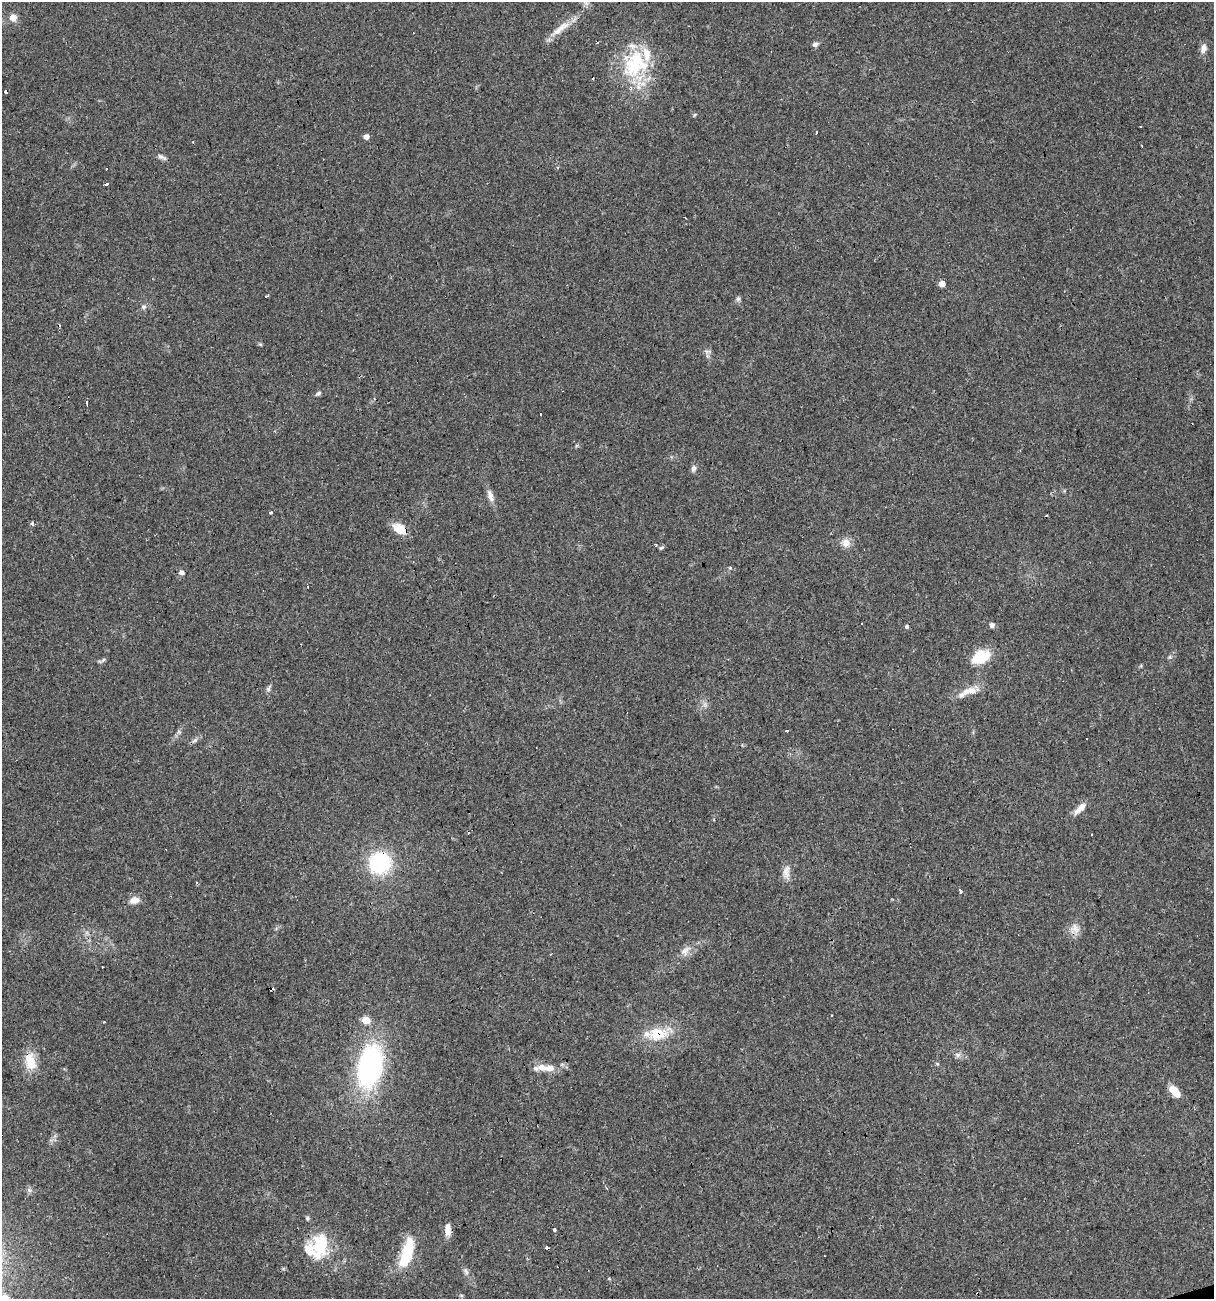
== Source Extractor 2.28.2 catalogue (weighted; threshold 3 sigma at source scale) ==
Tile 6 of 4 x 4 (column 2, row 2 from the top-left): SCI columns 1258-2469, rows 2594-3890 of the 4989 x 5186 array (HDU 1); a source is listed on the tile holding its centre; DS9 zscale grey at full resolution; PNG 1216 x 1301 px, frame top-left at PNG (2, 2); no overlay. Shown black and unused: <1% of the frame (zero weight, under 3 of 4 exposures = <1% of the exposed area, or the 3 px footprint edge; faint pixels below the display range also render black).
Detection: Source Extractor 2.28.2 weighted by HDU 2 'WHT'; one run over the whole footprint, this tile lists its part. Background 0.0332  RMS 0.0037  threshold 0.0168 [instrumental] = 3 sigma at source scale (4.5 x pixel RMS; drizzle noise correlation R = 1.50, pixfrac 1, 0.0396/0.0396 arcsec/px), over >= 5 px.
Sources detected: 87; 17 cosmic-ray / hot-pixel residue — not listed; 6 inside a brighter listed object's ellipse — not listed separately; the other 64 listed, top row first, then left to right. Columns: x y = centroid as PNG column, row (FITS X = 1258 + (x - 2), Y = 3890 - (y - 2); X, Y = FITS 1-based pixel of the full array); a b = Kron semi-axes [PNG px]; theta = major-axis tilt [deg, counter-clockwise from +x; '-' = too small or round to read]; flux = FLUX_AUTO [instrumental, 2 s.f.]
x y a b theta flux
585 2 13 8 -51 2.1
13 17 6 6 - 4.6
560 29 34 8 38 5.4
815 44 7 6 - 1.2
1203 49 13 7 73 2.2
635 64 43 32 60 27
695 115 6 4 45 0.43
1141 126 3 2 - 0.46
366 136 5 5 - 2
1142 146 3 2 - 0.26
162 157 14 5 -27 1.2
106 184 3 3 - 5.5
942 284 4 4 - 3.6
267 296 4 2 - 0.48
738 299 7 6 - 0.88
144 307 6 6 - 0.93
260 344 5 4 - 0.43
318 393 7 5 40 0.84
86 402 3 3 - 2.5
693 468 9 6 69 1.1
490 496 17 7 -71 2.4
271 512 3 3 - 0.51
32 524 3 3 - 20
399 529 15 10 -35 6.5
846 543 12 11 - 2.8
656 545 4 2 - 0.32
661 548 7 4 30 0.56
730 568 5 3 - 0.38
181 572 7 6 - 1.2
307 587 3 3 - 0.68
992 625 6 5 - 1.3
907 627 5 4 - 0.69
981 657 21 12 28 12
103 660 7 4 53 0.61
268 688 10 5 69 0.94
972 691 18 11 27 4.4
705 704 7 4 72 0.97
787 731 3 3 - 1.7
1087 739 3 2 - 0.42
195 740 10 4 35 1
1080 808 18 7 46 3.5
380 862 17 17 - 37
786 871 19 9 86 2.9
197 883 3 3 - 0.67
960 891 5 3 - 17
134 900 12 8 12 3.1
1076 929 17 8 -67 2.8
685 951 16 9 47 3
366 1020 5 5 - 7.1
657 1034 24 16 8 11
958 1055 8 6 -9 1.1
30 1061 23 13 -76 7.3
937 1064 5 4 - 0.43
370 1066 36 20 78 78
542 1067 14 9 -11 3.8
1173 1090 11 8 -46 4.2
29 1190 6 5 - 0.86
307 1218 6 5 - 0.65
448 1229 15 7 88 2.9
554 1230 3 3 - 9
320 1245 34 18 78 16
547 1249 3 3 - 2.2
407 1254 31 10 73 18
466 1271 9 5 -63 1.1
Overlapping masked pixels (flux is a lower limit): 5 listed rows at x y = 399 529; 380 862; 657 1034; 30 1061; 370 1066
Isophote crosses this tile's border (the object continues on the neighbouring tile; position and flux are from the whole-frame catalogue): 1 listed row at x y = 585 2